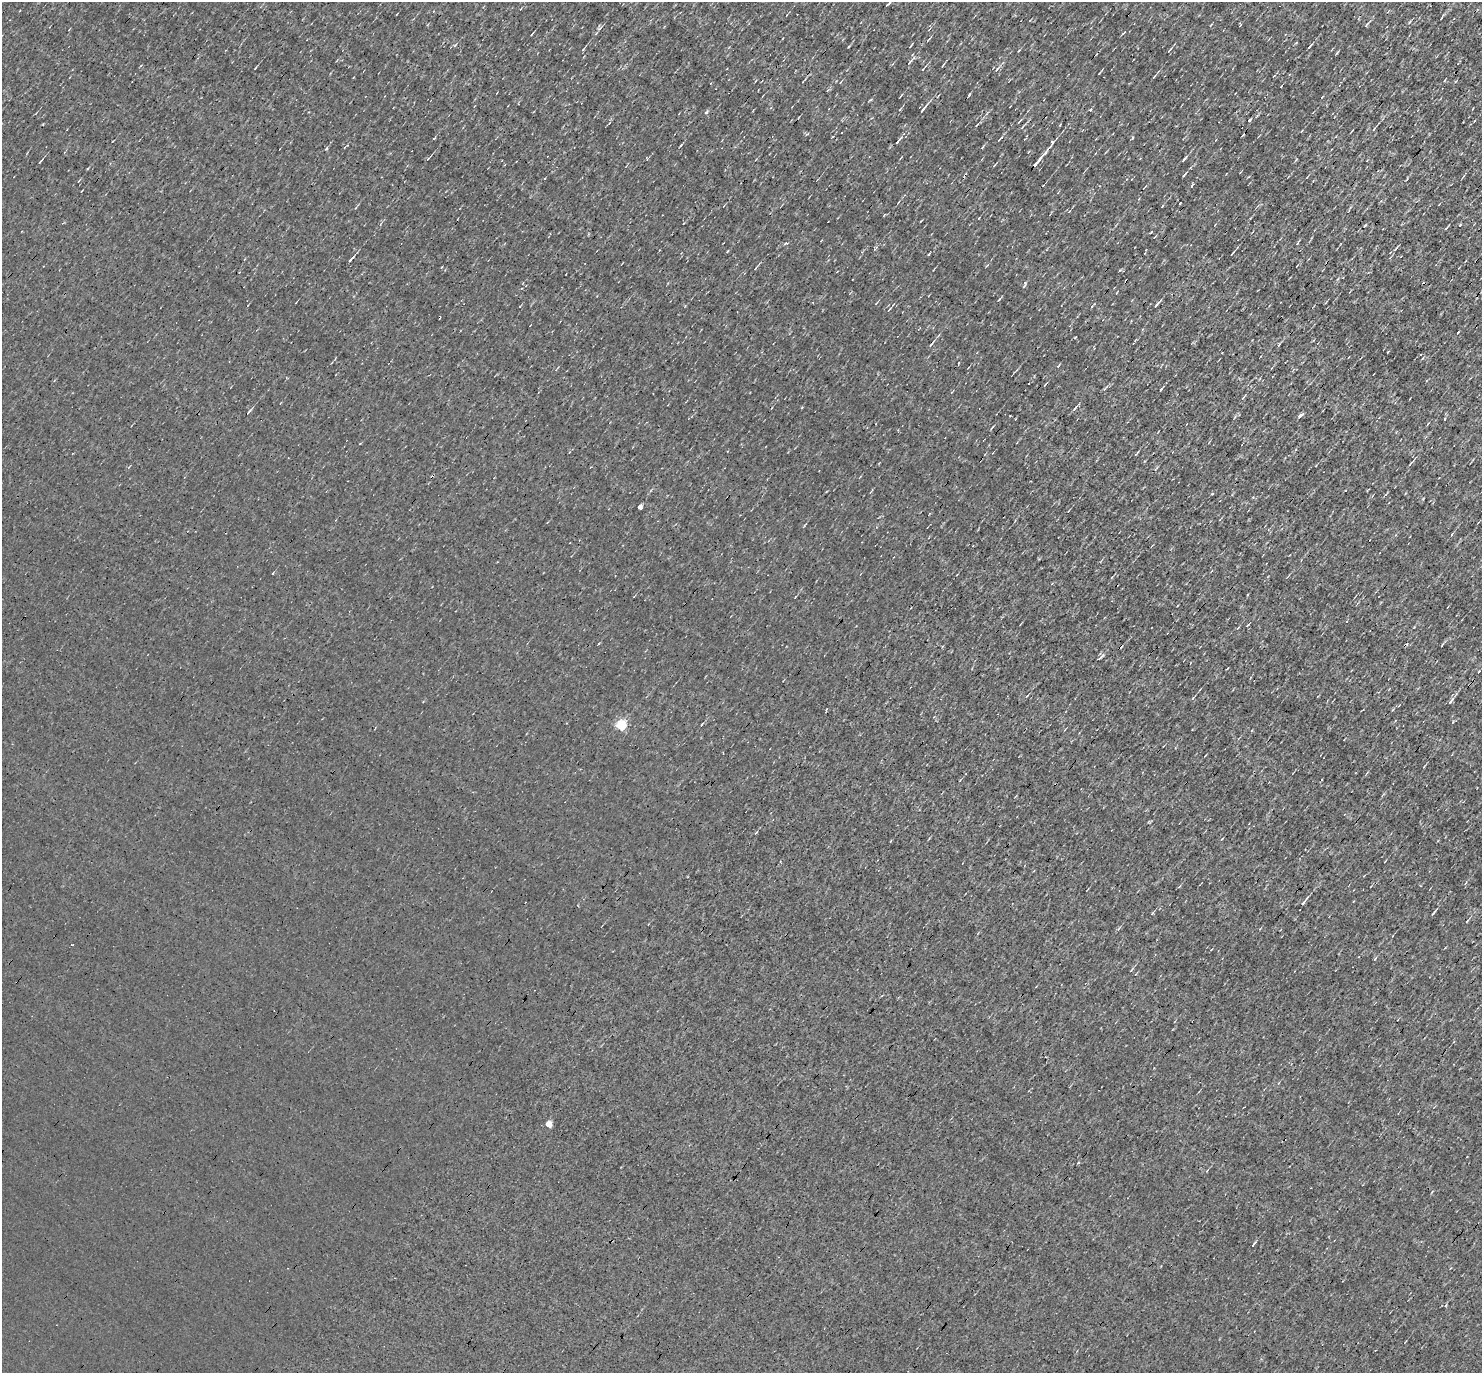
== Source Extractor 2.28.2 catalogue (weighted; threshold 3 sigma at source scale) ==
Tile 10 of 4 x 4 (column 2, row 3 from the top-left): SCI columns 1481-2960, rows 1520-2890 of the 5920 x 5922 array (HDU 1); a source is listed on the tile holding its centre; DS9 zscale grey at full resolution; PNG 1484 x 1375 px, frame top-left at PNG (2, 2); no overlay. Shown black and unused: <1% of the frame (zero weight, under 3 of 4 exposures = <1% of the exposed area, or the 3 px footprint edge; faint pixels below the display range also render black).
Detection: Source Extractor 2.28.2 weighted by HDU 2 'WHT'; one run over the whole footprint, this tile lists its part. Background 0.00285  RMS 0.048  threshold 0.216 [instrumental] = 3 sigma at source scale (4.5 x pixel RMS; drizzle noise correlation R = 1.50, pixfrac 1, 0.05/0.05 arcsec/px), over >= 5 px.
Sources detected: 86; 3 cosmic-ray / hot-pixel residue — not listed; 2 inside a brighter listed object's ellipse — not listed separately; the other 81 listed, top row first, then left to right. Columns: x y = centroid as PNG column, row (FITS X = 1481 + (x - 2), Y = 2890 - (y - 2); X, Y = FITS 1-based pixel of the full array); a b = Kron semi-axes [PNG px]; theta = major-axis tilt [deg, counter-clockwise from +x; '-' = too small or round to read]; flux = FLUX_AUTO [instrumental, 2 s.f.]
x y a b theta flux
888 4 10 2 39 5.2
1441 18 4 2 - 4.7
1367 24 7 3 59 5.9
1211 25 5 2 - 3.6
532 34 4 2 - 4.5
1296 43 4 3 - 3.8
455 45 6 3 44 5.5
910 46 6 2 49 4.2
1310 46 6 2 59 7.3
583 49 5 2 - 4.3
1170 50 8 2 45 5.6
1337 52 7 2 46 4.5
910 62 10 3 50 9.3
943 65 6 2 54 5.2
255 68 4 2 - 3.5
923 69 5 3 - 4.5
997 69 9 3 51 9.1
1099 73 6 2 46 4.1
1154 76 6 2 45 4.7
970 94 5 3 - 4.9
900 96 5 2 - 3.7
1322 97 4 3 - 3
900 109 6 3 46 4.9
923 109 12 3 50 18
1090 110 4 2 - 5.7
706 112 6 4 29 7.7
1249 120 4 3 - 6.6
1019 121 7 2 51 6.2
977 125 4 3 - 4.7
1023 127 9 2 54 6
1374 129 5 3 - 5.3
1302 130 4 3 - 4.5
1000 139 8 2 41 7.2
898 141 14 3 52 13
326 148 6 3 43 4.9
1046 152 26 4 52 29
1184 159 8 3 51 9.7
40 161 8 2 52 6.3
1184 175 9 3 48 7.3
1407 179 5 3 - 4.4
1180 203 3 2 - 5.3
1162 206 4 2 - 3.4
979 218 4 2 - 3.1
1365 225 5 2 - 4
1446 228 6 2 44 6.5
1298 243 6 3 68 6.2
1396 248 9 2 48 7.3
875 249 6 4 70 6.1
1232 253 7 2 51 5.9
351 259 7 2 49 11
1024 284 10 3 75 7.1
999 299 7 2 45 4.7
1157 304 8 3 48 9.7
520 306 3 2 - 6.5
889 310 8 2 49 6.2
931 344 7 3 48 9.4
1161 389 7 2 47 5.7
1074 409 8 4 53 8.5
249 412 9 3 50 8.5
1300 416 7 4 32 14
1444 419 3 2 - 8.8
1410 463 7 3 51 6
1212 494 4 3 - 4.8
1372 496 3 3 - 6.1
640 507 4 4 - 24
1452 534 4 3 - 3.9
1405 645 5 2 - 10
1442 645 5 2 - 3.5
1099 658 6 3 38 7.7
1193 698 5 3 - 4.4
1451 701 9 4 52 14
621 725 5 5 - 330
1304 902 13 3 50 14
1152 913 5 3 - 4.4
1433 913 6 2 50 6.7
1467 921 5 3 - 4.1
1119 928 7 2 46 6
1375 958 5 3 - 5.2
1131 970 8 3 50 6
548 1124 4 4 - 78
1254 1244 6 2 56 6.5
Overlapping masked pixels (flux is a lower limit): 1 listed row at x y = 1405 645
Unlisted compact peaks at least as high as the median listed source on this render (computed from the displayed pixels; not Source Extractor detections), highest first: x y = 1460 225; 1075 337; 1120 270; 1132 138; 1388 352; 929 254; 681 145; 786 243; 1151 232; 1414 627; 1458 332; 1423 499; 600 28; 1409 22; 727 251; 849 46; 807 134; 756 832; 1453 722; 870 100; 702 724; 1279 344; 1060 125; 434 138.